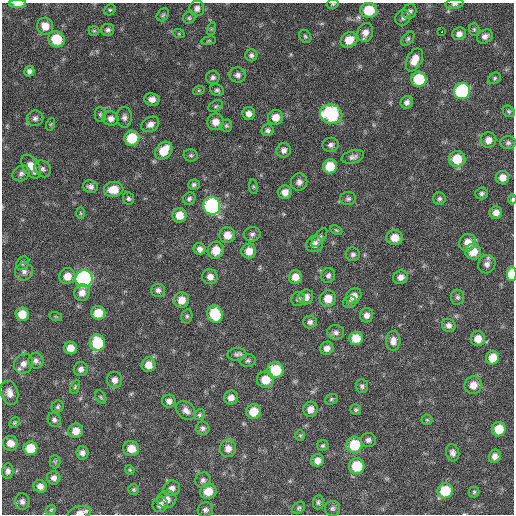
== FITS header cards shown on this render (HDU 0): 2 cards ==
NAXIS1  =                  512 / Axis length
NAXIS2  =                  512 / Axis length

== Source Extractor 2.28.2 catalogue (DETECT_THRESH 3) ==
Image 512 x 512 px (HDU 0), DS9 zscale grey, 1 PNG px = 1 image px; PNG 516 x 516 px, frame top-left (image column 1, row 512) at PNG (2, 3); each listed source drawn as its Kron ellipse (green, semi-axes under 4 px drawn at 4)
Background 104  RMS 11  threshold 33.1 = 3 sigma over >= 5 px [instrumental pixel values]
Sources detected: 190; all 190 listed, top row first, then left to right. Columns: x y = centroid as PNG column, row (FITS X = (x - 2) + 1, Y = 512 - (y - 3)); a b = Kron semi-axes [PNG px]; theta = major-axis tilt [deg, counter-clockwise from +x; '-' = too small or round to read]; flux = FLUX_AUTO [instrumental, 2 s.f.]
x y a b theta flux
18 4 8 4 0 5800
333 4 6 4 14 960
455 4 9 5 4 2000
197 8 8 7 - 3100
110 10 6 5 - 1200
369 10 8 7 - 23000
409 12 8 7 - 2900
163 15 7 5 46 1300
189 18 6 6 - 1300
403 18 8 7 - 2100
45 26 8 8 - 8000
211 29 6 4 71 920
474 29 6 5 - 1300
108 30 6 6 - 2000
94 31 5 5 - 1000
365 32 9 7 71 5200
441 32 3 2 - 1600
179 34 6 4 -18 740
459 34 7 6 - 3700
305 36 7 5 -57 1400
485 36 8 6 31 3300
56 39 8 7 - 21000
408 39 8 5 46 1600
349 40 9 7 33 10000
209 41 7 3 8 780
251 55 6 6 - 2000
414 60 12 7 64 8500
29 71 5 5 - 2400
238 75 8 7 - 3200
213 77 7 6 - 2100
495 78 6 5 - 1300
419 79 7 7 - 30000
199 90 6 4 18 820
217 90 7 5 -29 1700
462 91 8 8 - 90000
152 99 7 6 - 4200
407 102 6 6 - 2900
215 106 8 5 27 1400
509 111 6 5 - 1300
249 113 6 6 - 4100
100 114 7 5 -89 1400
331 114 11 9 -18 60000
124 117 10 7 -87 3000
276 117 7 7 - 8800
35 118 8 7 - 2500
111 118 8 7 - 3600
215 122 8 8 - 6300
51 124 6 4 70 910
150 124 9 7 32 4200
226 126 6 5 - 1300
268 130 6 6 - 2200
132 138 7 7 - 24000
488 140 8 8 - 5500
508 143 8 6 0 2000
331 145 8 7 - 2600
284 150 7 7 - 3100
164 151 10 7 51 15000
191 155 7 6 - 1400
353 157 11 6 16 2800
457 159 8 8 - 17000
31 166 13 7 -57 9300
330 166 7 7 - 16000
43 169 9 8 - 2600
21 173 9 7 33 2700
502 178 7 6 - 6200
299 182 8 8 - 3500
194 185 6 5 - 1700
90 187 7 6 - 2800
253 187 7 3 -82 930
114 189 10 7 6 12000
285 192 7 6 - 5400
482 193 6 5 - 1800
128 198 6 5 - 1600
189 199 7 5 50 1800
348 199 8 6 1 2000
439 199 6 6 - 1900
512 200 5 3 - 1300
212 206 9 8 - 120000
81 213 6 4 -88 980
496 213 6 6 - 4400
179 215 7 7 - 9600
336 230 6 4 -26 1100
252 234 8 7 - 2400
227 235 8 8 - 8200
319 237 11 5 52 1900
394 238 8 7 - 9600
468 243 9 8 - 7900
314 244 8 8 - 4900
200 249 6 5 - 3300
216 250 8 8 - 11000
249 251 7 7 - 7400
473 251 8 8 - 12000
353 254 7 7 - 2000
23 263 7 6 - 1400
487 264 9 8 - 3700
24 272 9 8 - 3200
512 274 7 4 88 18000
328 275 7 7 - 2400
67 276 8 8 - 8200
210 277 8 7 - 4700
295 277 7 6 - 6700
401 277 7 6 - 3900
84 279 8 8 - 190000
158 290 7 6 - 2300
82 293 8 7 - 5500
354 296 8 7 - 5800
306 297 8 7 - 5000
457 297 7 6 - 1800
298 299 7 6 - 1900
328 299 8 8 - 9400
182 300 8 7 - 8100
350 302 7 6 - 1600
98 313 7 7 - 13000
22 314 7 6 - 11000
215 314 9 7 -66 26000
367 315 7 6 - 4000
187 316 7 5 76 1600
56 317 6 4 -19 890
310 322 7 6 - 2600
449 325 7 6 - 2800
336 332 8 7 - 2700
356 338 7 6 - 12000
478 339 7 7 - 7700
393 341 10 7 85 4400
97 343 8 7 - 29000
70 348 6 6 - 6700
327 348 7 6 - 4100
237 354 9 6 3 2200
492 358 7 6 - 11000
36 361 8 7 - 2700
248 361 8 6 14 1700
23 364 10 9 - 4700
148 365 7 7 - 7800
81 369 7 7 - 3000
276 370 8 8 - 24000
115 380 8 7 - 4200
265 380 8 8 - 13000
473 385 9 8 - 7100
362 386 7 6 - 1800
75 387 7 4 66 1100
9 393 12 8 -72 5500
101 397 7 5 -59 1400
231 398 7 7 - 4800
331 399 6 5 - 1400
169 401 7 6 - 3300
58 407 6 5 - 1500
310 409 7 7 - 5600
186 410 11 8 -44 4300
356 410 5 5 - 1400
254 411 7 7 - 13000
199 415 6 5 - 1300
54 420 7 6 - 2100
427 420 5 5 - 1100
14 423 5 5 - 1100
203 428 7 6 - 2100
499 429 7 7 - 15000
76 431 7 7 - 7600
300 435 5 5 - 1100
368 440 7 7 - 2500
10 443 7 7 - 6400
354 445 8 8 - 26000
323 446 6 5 - 1300
30 448 7 7 - 16000
131 448 8 7 - 9300
228 449 8 8 - 5900
82 453 7 6 - 3000
453 453 8 6 -75 3100
495 456 7 6 - 4000
317 460 6 6 - 4900
55 462 7 5 -89 1300
357 466 8 8 - 22000
130 470 5 4 - 860
8 471 7 6 - 2600
54 478 7 6 - 3200
203 480 8 7 - 2400
40 486 7 6 - 4200
172 488 8 7 - 3900
134 490 5 5 - 1200
208 491 8 7 - 11000
445 491 7 7 - 23000
474 492 5 5 - 1200
167 499 9 8 - 5200
22 502 8 7 - 2700
318 502 7 5 86 1700
160 505 8 7 - 3600
299 508 7 5 39 1300
332 508 7 7 - 2000
51 510 6 4 44 1000
205 510 8 7 - 2400
80 513 12 6 11 4100
At the frame edge (FLAGS 8, measured only in part): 6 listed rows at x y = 18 4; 333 4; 455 4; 512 200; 512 274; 80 513